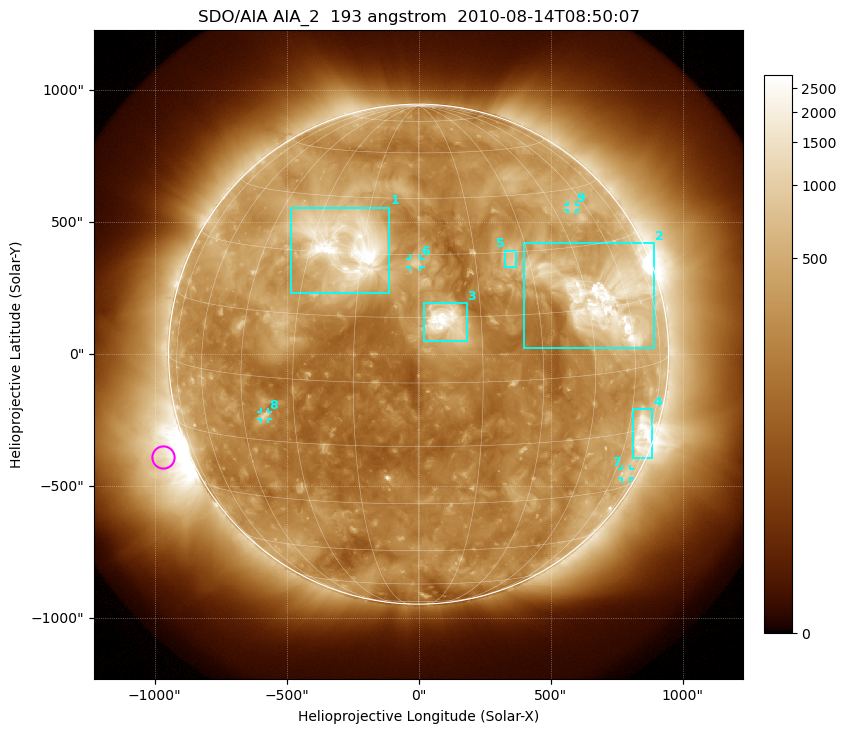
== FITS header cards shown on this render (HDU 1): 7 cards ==
TELESCOP= 'SDO/AIA'
INSTRUME= 'AIA_2'
WAVELNTH=                  193
WAVEUNIT= 'angstrom'
DATE-OBS= '2010-08-14T08:50:07.84'
CTYPE1  = 'HPLN-TAN'
CTYPE2  = 'HPLT-TAN'

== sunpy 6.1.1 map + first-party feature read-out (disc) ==
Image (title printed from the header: SDO/AIA AIA_2  193 angstrom  2010-08-14T08:50:07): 1024 x 1024 px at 2.4 arcsec/px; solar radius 947 arcsec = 395 px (full disc in frame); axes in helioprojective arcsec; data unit not stated in the header (colour bar unlabelled)
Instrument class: DISC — disc imager (sunpy class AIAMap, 193 A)
Bright regions (active regions / flare kernels): reference = the median radial profile (limb darkening/brightening removed); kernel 9 px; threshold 5 sigma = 525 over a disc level ~259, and >= 1.15x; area >= 12 px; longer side >= 9 px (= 22 arcsec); searched inside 0.97 R_sun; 9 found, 9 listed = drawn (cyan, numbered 1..; 4 of them under ~33 arcsec drawn as corner ticks so the feature stays visible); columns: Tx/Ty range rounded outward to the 5 arcsec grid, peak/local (2 s.f.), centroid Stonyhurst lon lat
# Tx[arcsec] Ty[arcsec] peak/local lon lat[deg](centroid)
1 -485..-110 230..555 17 -20 +32
2 395..890 20..420 11 +51 +17
3 20..185 45..195 15 +7 +14
4 810..885 -395..-205 7.6 +67 -16
5 325..370 325..390 4.6 +25 +28
6 -30..10 330..365 5.5 -1 +28
7 770..805 -470..-435 2.7 +68 -26
8 -600..-570 -245..-220 4.1 -38 -9
9 565..595 545..565 3.2 +53 +40
Off-limb structures (1.02-1.3 R_sun): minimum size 162 px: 2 found; the strongest spans PA ~85..135 deg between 1.02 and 1.3 R_sun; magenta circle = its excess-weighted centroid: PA ~110 deg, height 1.1 R_sun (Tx ~-970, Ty ~-390 arcsec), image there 6.2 x the reference